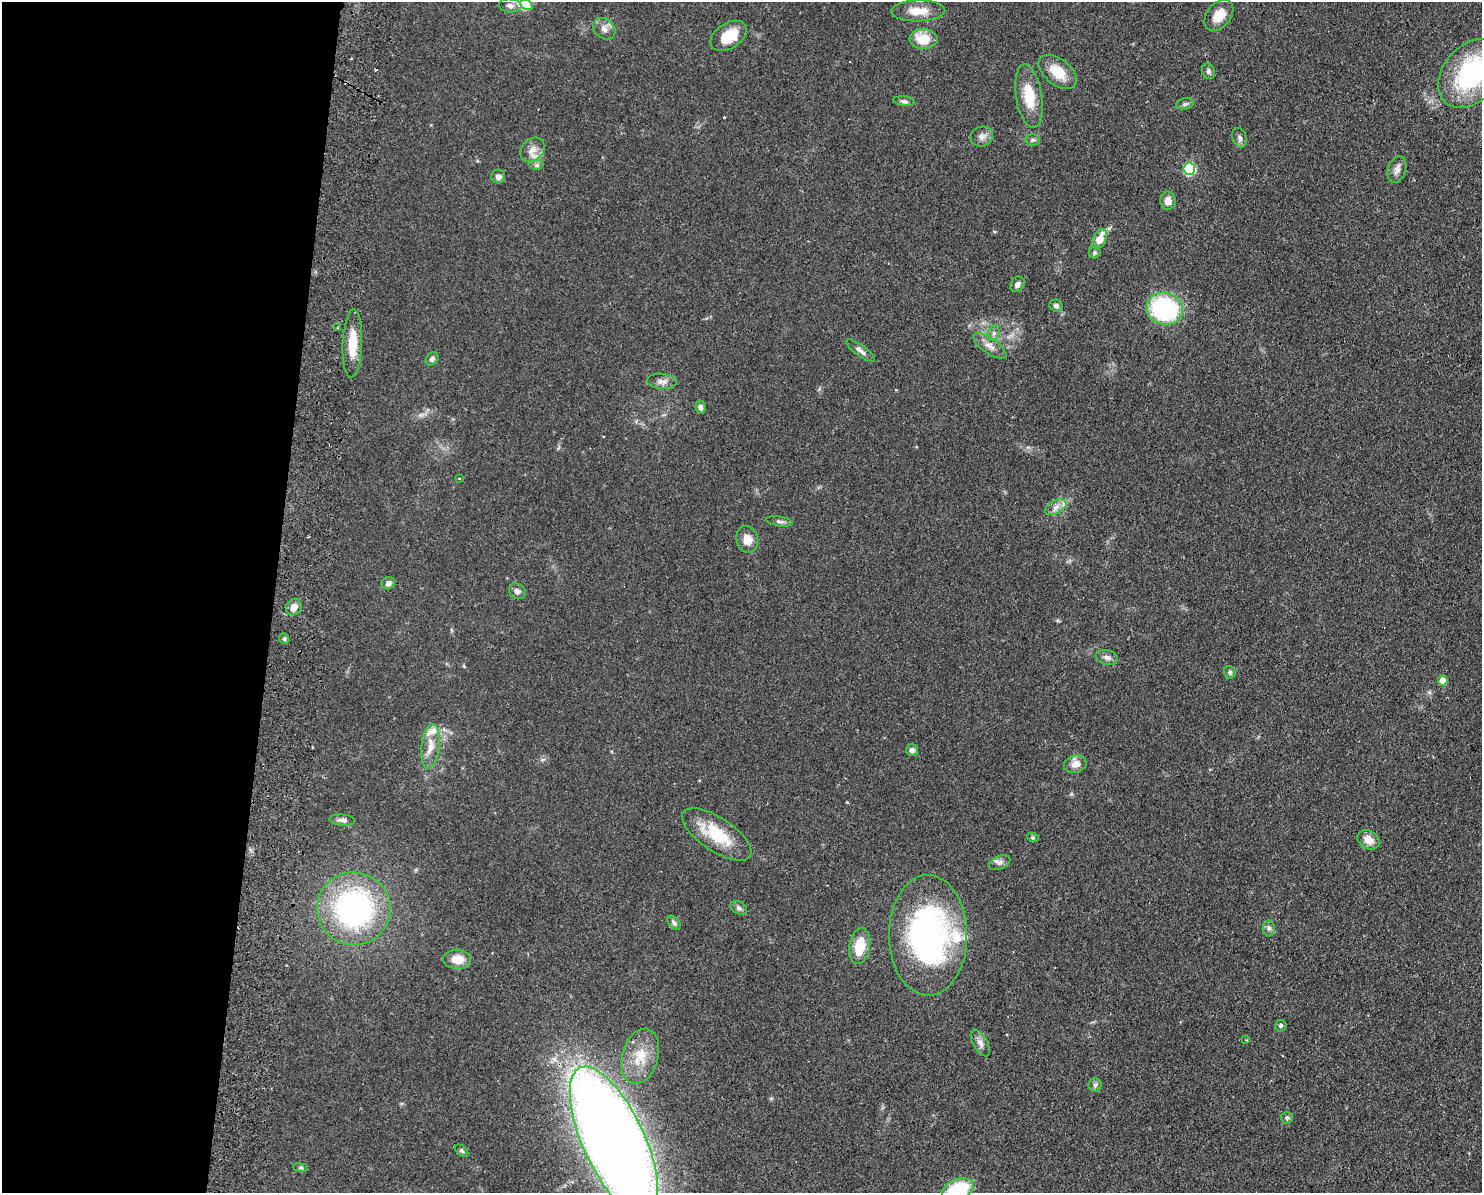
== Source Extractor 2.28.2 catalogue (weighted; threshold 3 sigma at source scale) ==
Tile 4 of 3 x 4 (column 1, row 2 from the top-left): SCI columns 173-1652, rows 2392-3582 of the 4899 x 4783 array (HDU 1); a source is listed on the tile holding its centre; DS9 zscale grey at full resolution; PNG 1484 x 1195 px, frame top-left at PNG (2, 2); each listed source drawn as its Kron ellipse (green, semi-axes under 4 px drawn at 4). Shown black and unused: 18% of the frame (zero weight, under 2 of 3 exposures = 3% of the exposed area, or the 3 px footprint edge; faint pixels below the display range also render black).
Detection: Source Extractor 2.28.2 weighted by HDU 2 'WHT'; one run over the whole footprint, this tile lists its part. Background 0.0673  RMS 0.0058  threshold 0.0261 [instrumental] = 3 sigma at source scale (4.5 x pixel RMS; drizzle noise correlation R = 1.50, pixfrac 1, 0.05/0.05 arcsec/px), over >= 5 px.
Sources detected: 76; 2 cosmic-ray / hot-pixel residue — neither listed nor drawn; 3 inside a brighter listed object's ellipse — not listed separately; the other 71 listed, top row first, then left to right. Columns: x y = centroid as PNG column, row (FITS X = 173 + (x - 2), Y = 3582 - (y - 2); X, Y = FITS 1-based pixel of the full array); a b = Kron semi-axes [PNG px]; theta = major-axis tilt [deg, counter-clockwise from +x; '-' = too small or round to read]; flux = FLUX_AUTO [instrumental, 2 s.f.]
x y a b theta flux
510 5 11 7 -6 2.7
527 5 7 4 -27 1.7
918 11 27 10 1 9.7
1219 15 17 12 51 7.7
604 29 12 9 -40 3.7
729 36 20 12 32 15
923 39 14 10 0 13
1208 71 8 6 -66 1.5
1058 72 22 13 -39 12
1471 74 39 27 49 70
1029 96 32 13 -80 16
904 101 11 5 -7 1.5
1185 104 9 5 9 1.4
982 136 11 9 25 3.3
1240 138 10 7 -71 2
1033 140 7 5 -1 1.3
532 150 13 10 44 5
536 165 7 5 0 1.3
1189 169 6 6 - 45
1397 169 14 9 71 3.2
498 176 7 7 - 2.2
1168 201 9 7 -87 4.3
1100 239 10 6 65 8.2
1095 252 6 5 - 1
1017 284 8 6 57 2.2
1056 306 7 6 - 1.7
1165 309 18 16 -16 71
338 328 3 3 - 0.92
994 333 8 5 72 1.6
352 344 34 9 87 14
990 346 19 7 -35 4.1
860 351 17 5 -37 2.5
432 359 7 5 50 1.7
662 381 15 7 -6 3.2
700 407 7 5 -82 1.7
459 478 3 2 - 0.58
1056 507 11 6 27 3.2
779 521 13 4 -8 1.6
747 539 13 10 -77 6.3
388 583 7 6 - 2.7
517 591 9 7 -36 2.1
294 607 8 7 - 4.5
284 639 6 4 -46 0.95
1107 657 11 7 -13 2.4
1230 672 6 6 - 1.2
1443 680 5 5 - 6.3
431 746 22 9 83 8.1
912 750 6 6 - 1.8
1075 764 11 8 15 4.6
342 820 13 5 -5 2.1
717 834 40 17 -33 24
1033 838 6 4 -18 0.72
1369 840 12 9 -29 5.6
1000 863 11 6 23 2.2
739 908 9 6 -30 1.7
354 909 37 36 - 120
674 923 8 5 -49 1.5
1269 928 8 6 -89 1.6
928 935 60 39 -89 150
860 946 18 10 80 15
457 959 14 9 -3 9
1281 1026 6 5 - 1.2
1246 1040 3 3 - 0.5
980 1043 15 7 -60 3.1
640 1056 28 18 74 16
1095 1085 6 6 - 1.3
1287 1118 6 6 - 1.1
614 1141 81 31 -65 1300
462 1151 8 4 -37 1.1
300 1168 7 4 -8 0.87
958 1189 16 10 21 34
Overlapping masked pixels (flux is a lower limit): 1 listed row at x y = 614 1141
Isophote crosses this tile's border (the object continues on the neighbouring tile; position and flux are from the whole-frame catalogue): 3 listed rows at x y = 1471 74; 614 1141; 958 1189